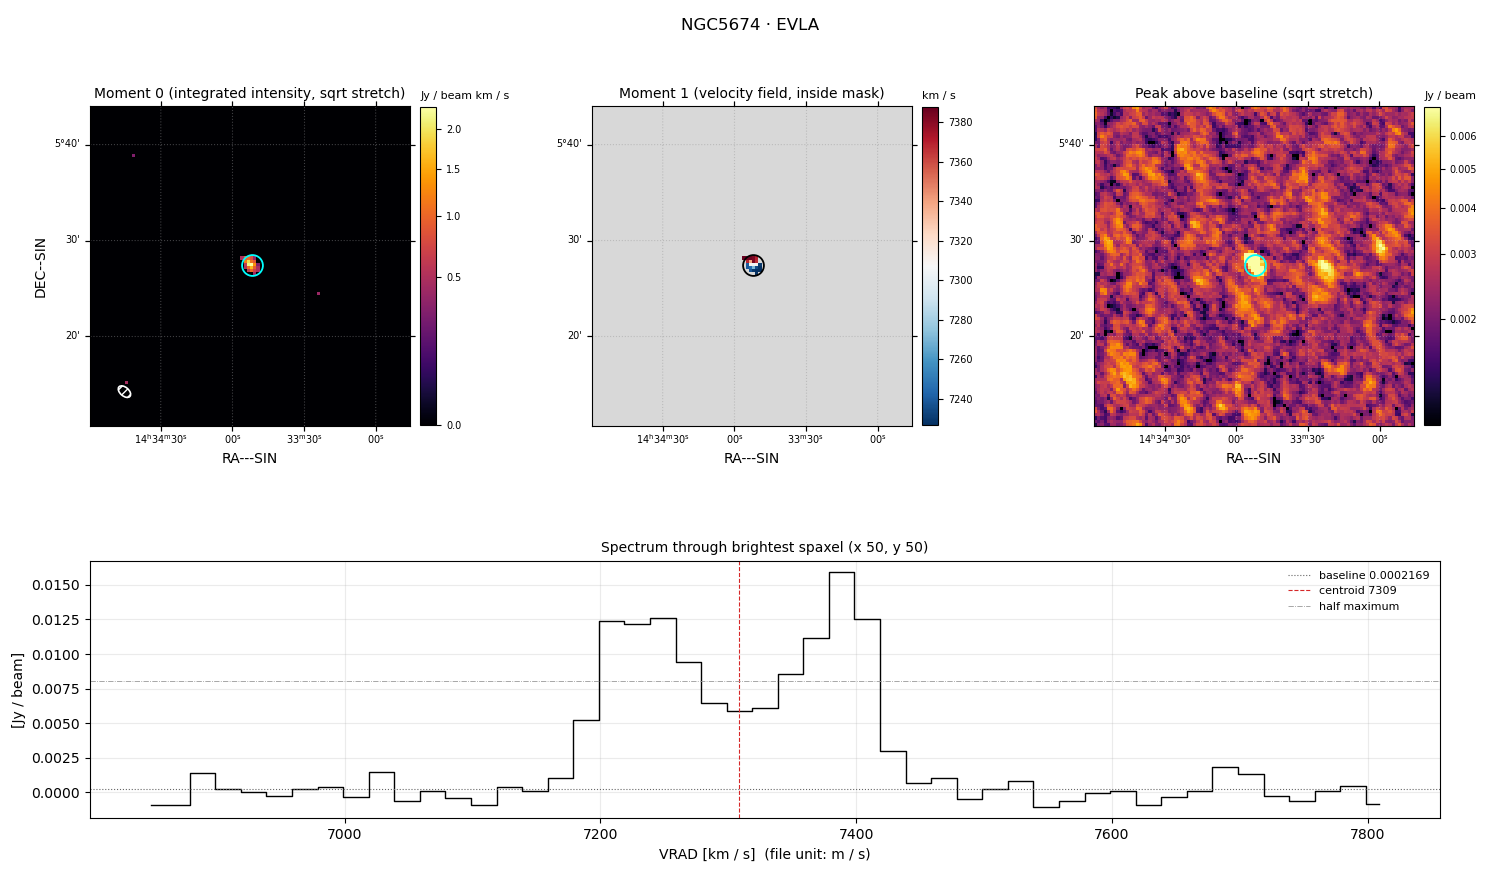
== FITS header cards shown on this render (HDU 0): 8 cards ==
OBJECT  = 'NGC5674 '
TELESCOP= 'EVLA    '
BUNIT   = 'Jy/beam '           /Brightness (pixel) unit
CTYPE1  = 'RA---SIN'
CTYPE2  = 'DEC--SIN'
CTYPE3  = 'VRAD    '
NAXIS3  =                   49
CUNIT3  = 'm/s     '

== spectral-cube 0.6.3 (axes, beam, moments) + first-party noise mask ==
SpectralCube HDU 0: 49 channels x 100 x 100 spaxels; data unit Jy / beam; figure title: NGC5674 · EVLA
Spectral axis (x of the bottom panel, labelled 'VRAD [km / s]  (file unit: m / s)'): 6849 .. 7809 km / s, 49 channels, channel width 20 km / s
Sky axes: RA---SIN/DEC--SIN; field 33.3' x 33.3' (20 arcsec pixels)
Beam (drawn as the hatched ellipse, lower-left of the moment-0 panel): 49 per-channel beams; median BMAJ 90.8 arcsec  BMIN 54.4 arcsec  BPA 49.1 deg
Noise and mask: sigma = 1.2e-03 Jy / beam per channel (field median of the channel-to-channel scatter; includes a channel-correlation factor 1.6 measured on the 9555 emission-free spaxels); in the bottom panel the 37 channels outside the line scatter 8.9e-04 Jy / beam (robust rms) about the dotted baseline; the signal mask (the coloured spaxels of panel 2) covers <1% of the field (9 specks smaller than half a beam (7.0 px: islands under 7 px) dropped from it)
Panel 1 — Moment 0 (line voxels x channel width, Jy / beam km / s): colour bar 0 .. 2.32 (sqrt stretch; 0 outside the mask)
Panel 2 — Moment 1 (intensity-weighted velocity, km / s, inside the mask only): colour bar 7226 .. 7388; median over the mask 7288
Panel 3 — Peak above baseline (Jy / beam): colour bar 0.00137 .. 0.00699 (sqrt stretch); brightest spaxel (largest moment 0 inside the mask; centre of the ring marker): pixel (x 50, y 50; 0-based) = FK5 14h33m52s +05d27m20s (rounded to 2 s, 20 arcsec steps: no finer than the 20 arcsec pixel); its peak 0.0157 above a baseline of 0.0002169
Panel 4 — spectrum at that spaxel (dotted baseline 0.0002169 Jy / beam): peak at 7389 km / s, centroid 7309 km / s (red dashed line; intensity-weighted over the run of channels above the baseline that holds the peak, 7159 .. 7479 km / s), W50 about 220 km / s across both peaks of a double-peaked profile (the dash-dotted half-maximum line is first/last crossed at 7199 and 7419 km / s, edge to edge); detected line 7179 .. 7419 km / s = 12 of 49 channels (24%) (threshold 4 sigma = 0.0048 Jy / beam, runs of >= 3 channels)